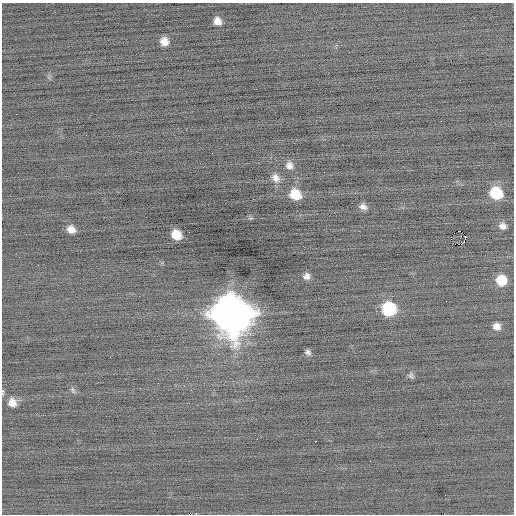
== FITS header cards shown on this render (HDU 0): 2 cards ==
NAXIS1  =                  512 / Axis length
NAXIS2  =                  512 / Axis length

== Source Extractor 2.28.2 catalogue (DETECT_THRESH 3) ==
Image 512 x 512 px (HDU 0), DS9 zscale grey, 1 PNG px = 1 image px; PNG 516 x 516 px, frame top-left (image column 1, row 512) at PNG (2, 3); no overlay
Background -0.102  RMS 0.74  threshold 2.22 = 3 sigma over >= 5 px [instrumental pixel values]
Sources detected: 28; all 28 listed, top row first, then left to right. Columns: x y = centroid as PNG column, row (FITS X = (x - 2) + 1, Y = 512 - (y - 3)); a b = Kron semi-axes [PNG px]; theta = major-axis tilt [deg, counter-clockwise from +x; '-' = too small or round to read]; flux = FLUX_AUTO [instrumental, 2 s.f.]
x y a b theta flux
217 21 8 6 -52 380
164 41 7 7 - 420
441 121 2 2 - 420
289 165 10 9 - 270
276 178 12 9 -52 340
496 193 11 10 - 1900
295 194 11 9 -34 1100
363 207 8 6 -36 230
503 226 9 8 - 260
71 229 9 8 - 350
458 231 3 2 - 4100
176 235 9 8 - 790
451 237 2 2 - 100
461 244 4 2 - 450
19 257 2 2 - 22
38 265 2 2 - 46
306 276 8 7 - 240
501 280 9 9 - 1300
389 309 10 9 - 3700
233 314 15 14 - 140000
497 326 9 8 - 330
308 352 8 6 -43 150
411 376 8 6 -51 120
73 390 9 4 -55 100
191 390 3 2 - 36
12 402 11 9 -77 410
315 441 2 2 - 550
191 514 2 2 - 780
At the frame edge (FLAGS 8, measured only in part): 2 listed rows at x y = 12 402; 191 514